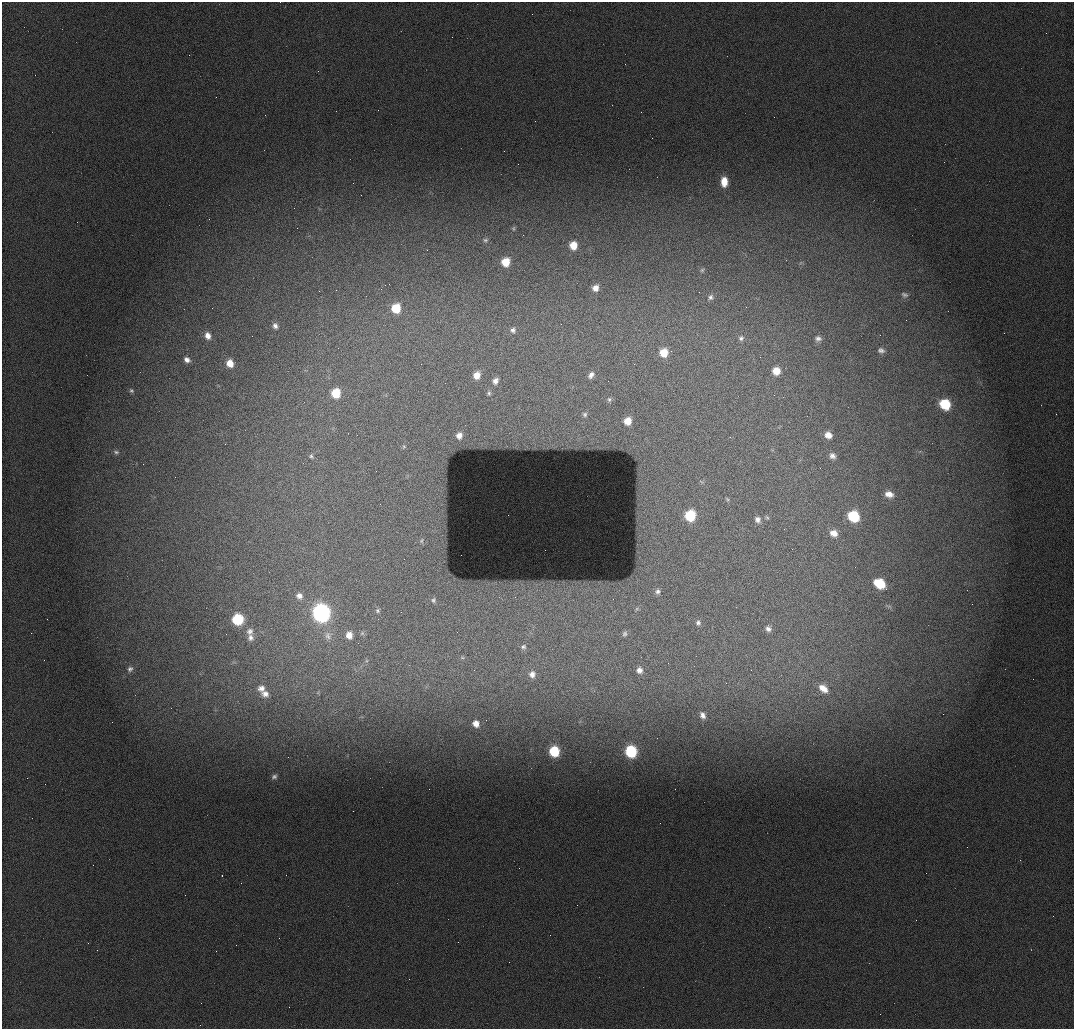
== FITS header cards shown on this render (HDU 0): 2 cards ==
NAXIS1  =                 1072 / length of data axis 1
NAXIS2  =                 1027 / length of data axis 2

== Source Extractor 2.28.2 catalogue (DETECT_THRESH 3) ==
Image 1072 x 1027 px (HDU 0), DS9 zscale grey, 1 PNG px = 1 image px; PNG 1076 x 1031 px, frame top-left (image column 1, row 1027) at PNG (2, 2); no overlay
Background 969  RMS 11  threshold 33.2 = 3 sigma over >= 5 px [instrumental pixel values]
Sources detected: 94; all 94 listed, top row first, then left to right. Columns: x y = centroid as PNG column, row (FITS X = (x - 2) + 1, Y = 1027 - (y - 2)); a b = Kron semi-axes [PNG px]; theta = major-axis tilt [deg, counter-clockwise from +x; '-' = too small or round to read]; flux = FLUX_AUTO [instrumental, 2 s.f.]
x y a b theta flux
318 71 3 3 - 730
378 110 2 2 - 750
265 115 2 2 - 2700
652 138 2 2 - 390
724 182 10 6 -88 12000
513 228 7 4 -85 1100
485 240 7 6 - 1700
573 245 7 7 - 12000
506 262 7 7 - 15000
702 270 6 5 - 1300
595 288 7 7 - 5600
904 295 11 8 -16 3100
711 297 8 7 - 2400
396 308 8 7 - 20000
275 326 9 8 - 3600
513 330 8 7 - 2900
1004 333 2 2 - 410
208 336 8 7 - 5800
252 336 2 2 - 430
741 338 8 7 - 2600
818 339 9 8 - 3400
881 350 8 7 - 2400
664 353 8 7 - 15000
187 360 7 6 - 3600
230 363 8 7 - 9800
776 371 8 8 - 11000
477 375 8 7 - 8000
591 375 10 6 53 3500
495 381 8 6 55 3900
131 391 7 5 -43 1500
336 393 8 7 - 20000
489 393 6 5 - 1400
609 399 7 6 - 1800
945 404 9 8 - 28000
585 414 7 6 - 1700
1056 414 2 2 - 2500
627 421 8 7 - 9100
459 435 7 6 - 4300
828 435 8 7 - 6200
730 437 3 3 - 420
404 446 6 5 - 1200
116 452 8 5 -18 1700
311 456 6 5 - 1400
832 456 9 7 -50 3400
701 482 9 4 -31 1400
889 494 10 7 -16 6200
727 499 6 4 -63 1100
380 504 3 2 - 590
508 515 2 2 - 400
690 516 9 8 - 35000
853 516 9 8 - 38000
767 517 6 4 -65 1100
757 519 9 8 - 3500
834 533 10 9 - 6800
421 541 6 4 73 1100
545 550 2 2 - 720
879 583 10 7 -29 24000
657 591 7 7 - 2500
299 596 9 9 - 4900
515 597 4 4 - 740
433 600 7 7 - 1800
972 604 2 2 - 540
637 609 7 5 30 1300
378 611 6 6 - 1700
321 613 9 9 - 280000
238 619 8 8 - 37000
698 623 8 6 -89 2400
768 629 7 7 - 3100
250 631 11 10 - 5200
362 633 7 6 - 1500
625 634 8 6 83 2100
349 635 9 7 -79 6700
328 636 13 11 -74 6300
250 637 10 9 - 5000
523 647 7 5 23 1600
462 658 6 4 -2 1100
130 669 9 8 - 3400
639 670 7 7 - 4100
532 674 8 7 - 4400
1033 679 2 2 - 1100
261 688 12 10 12 6800
823 688 15 10 -43 10000
265 694 12 10 -15 6900
702 715 8 6 -65 3800
476 723 7 6 - 6200
554 751 7 6 - 39000
631 751 8 7 - 61000
274 777 7 5 17 2000
353 811 2 2 - 370
967 847 2 2 - 380
222 875 3 2 - 660
97 950 2 2 - 390
216 951 2 2 - 330
880 1014 2 2 - 340